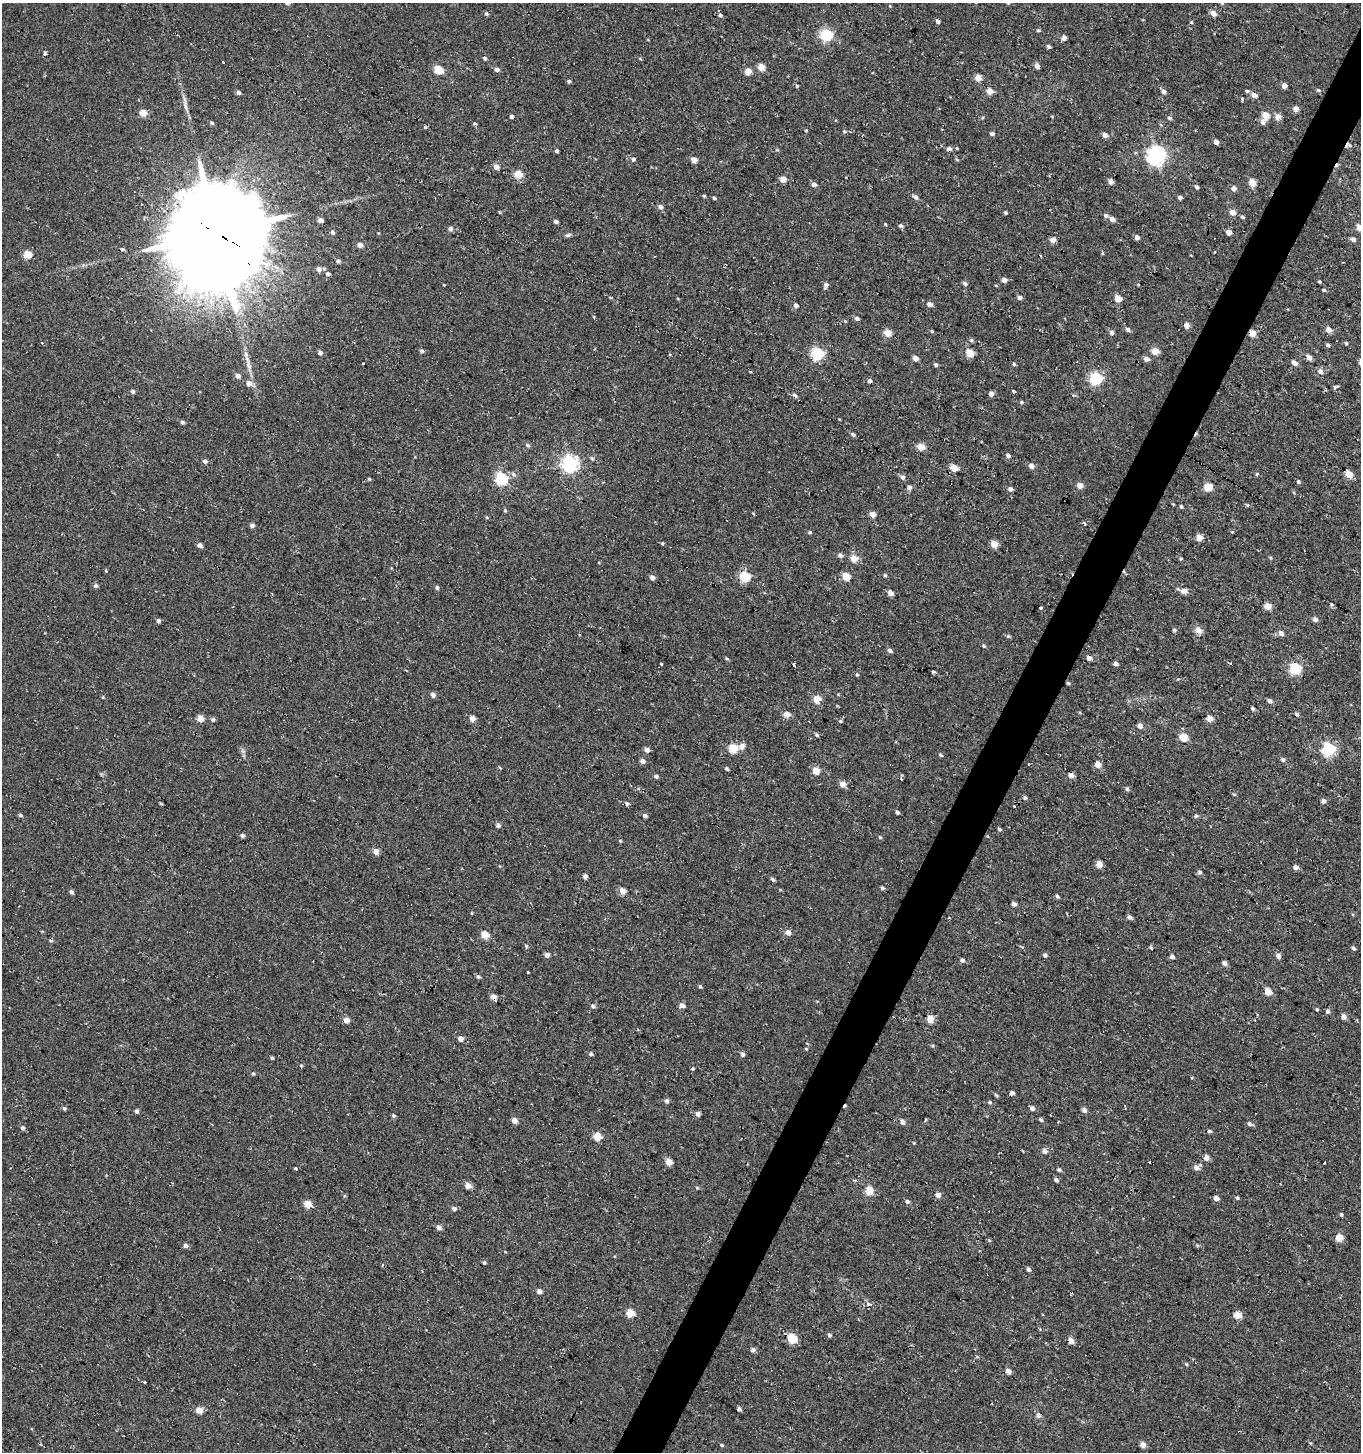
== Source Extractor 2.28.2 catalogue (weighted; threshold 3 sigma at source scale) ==
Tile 10 of 4 x 4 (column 2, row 3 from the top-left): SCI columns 1608-2966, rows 1457-2906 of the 5950 x 5842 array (HDU 1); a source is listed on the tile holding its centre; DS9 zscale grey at full resolution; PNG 1363 x 1454 px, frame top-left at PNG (2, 3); no overlay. Shown black and unused: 3% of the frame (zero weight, under 2 of 3 exposures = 3% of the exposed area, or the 3 px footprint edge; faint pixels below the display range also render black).
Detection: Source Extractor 2.28.2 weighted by HDU 2 'WHT'; one run over the whole footprint, this tile lists its part. Background 0.00441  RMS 0.005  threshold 0.0225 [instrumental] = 3 sigma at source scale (4.5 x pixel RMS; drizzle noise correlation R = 1.50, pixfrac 1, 0.0396/0.0396 arcsec/px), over >= 5 px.
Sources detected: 365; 28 cosmic-ray / hot-pixel residue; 2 long thin detections or spike segments (spike, bleed or trail) — not listed; the other 335 listed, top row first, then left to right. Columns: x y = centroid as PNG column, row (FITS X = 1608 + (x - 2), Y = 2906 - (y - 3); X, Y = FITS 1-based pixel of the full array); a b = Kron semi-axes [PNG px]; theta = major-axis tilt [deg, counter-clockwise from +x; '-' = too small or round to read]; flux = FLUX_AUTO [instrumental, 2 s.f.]
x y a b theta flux
1008 3 4 3 - 0.58
486 14 5 5 - 0.87
1213 14 5 4 - 4.5
720 15 5 4 - 0.86
1191 22 5 3 - 0.47
1038 30 5 4 - 0.71
826 35 6 5 - 59
1064 38 4 4 - 3
1049 46 4 3 - 1.2
45 53 4 3 - 1.1
485 58 4 4 - 1.1
640 58 5 3 - 0.44
223 62 3 3 - 4.6
1037 66 4 4 - 3.2
761 67 5 4 - 8.5
497 69 4 4 - 2.1
439 70 9 7 -36 8.3
748 72 5 4 - 7.8
978 78 4 4 - 6.9
569 81 4 4 - 0.92
797 86 4 3 - 0.53
1284 86 4 4 - 4.9
1318 90 6 5 - 0.8
990 91 4 4 - 7.3
1164 91 5 4 - 1.9
1247 91 5 4 - 0.75
239 93 4 3 - 1.8
1254 95 5 4 - 3.7
1242 99 3 3 - 6
1296 109 4 4 - 3.7
143 113 4 4 - 9.4
1265 115 5 4 - 9.8
511 116 4 3 - 38
1278 117 4 4 - 5.7
1169 118 6 5 - 0.95
1262 122 5 5 - 2.5
212 123 5 4 - 0.87
806 130 4 3 - 0.42
844 131 6 4 4 0.68
992 133 4 4 - 1.3
1105 135 5 4 - 2.8
1216 142 5 4 - 1.9
949 149 4 4 - 2.4
777 150 5 3 - 0.53
556 151 3 3 - 5.9
1156 156 7 7 - 230
633 159 5 4 - 1.1
694 160 4 4 - 4.4
957 160 5 3 - 0.48
496 167 5 5 - 3
518 174 5 5 - 11
783 179 4 4 - 6.3
1110 181 4 4 - 3.6
1252 182 5 4 - 9.8
814 184 4 4 - 2.8
1196 187 5 4 - 1.2
1234 188 4 4 - 3.5
704 196 4 4 - 0.57
915 197 6 5 - 1.7
1180 197 4 3 - 1.7
714 198 4 3 - 0.71
660 207 6 5 - 1.8
500 212 4 3 - 0.43
1232 212 4 4 - 5.1
1005 213 3 3 - 0.85
1106 216 7 5 -20 1.2
1242 217 5 4 - 0.8
1112 219 5 4 - 2.8
320 220 4 4 - 2.9
556 221 4 3 - 1.5
885 224 4 3 - 0.46
901 226 6 5 - 1
1360 228 5 4 - 6.4
450 229 5 5 - 1.6
332 232 5 4 - 1.2
1229 232 4 4 - 4.3
216 233 32 29 -83 10000
378 233 4 3 - 0.37
568 235 8 5 16 1
1137 237 5 4 - 1.8
1353 239 6 5 - 1.6
1053 240 4 4 - 3.9
360 245 5 4 - 3.8
122 249 4 4 - 0.84
27 254 5 5 - 13
338 261 5 4 - 1.3
319 269 6 6 - 2.1
328 274 5 5 - 1.6
1004 280 4 4 - 2.8
1320 281 3 3 - 0.56
965 283 5 5 - 1.2
444 285 3 3 - 0.36
826 285 5 4 - 2
1138 285 4 3 - 0.36
1324 290 5 3 - 0.77
1019 298 5 4 - 1.7
1118 298 5 4 - 9.6
930 304 5 4 - 3.2
796 305 4 4 - 1.9
857 318 5 4 - 1.2
1187 326 4 4 - 3.4
1128 330 4 4 - 1.7
1328 330 5 4 - 4.8
932 331 4 4 - 0.49
887 333 5 4 - 11
1112 333 5 4 - 1.7
1253 333 4 4 - 6.9
971 340 5 5 - 0.86
1346 343 4 4 - 0.61
1328 345 4 4 - 1.1
422 351 4 4 - 0.99
1155 351 5 4 - 11
320 353 5 4 - 1.6
970 353 5 4 - 16
817 354 6 5 - 64
915 358 4 4 - 3.8
1309 358 4 4 - 4.2
1146 359 5 4 - 2.7
1295 363 6 4 -36 2.8
1014 364 5 4 - 0.71
936 365 4 4 - 1.1
750 372 4 3 - 0.47
1321 372 6 5 - 2.6
238 376 5 5 - 2.3
1096 378 6 5 - 69
249 383 6 6 - 3.2
1336 387 4 3 - 6.4
132 391 4 4 - 1.6
1014 392 3 3 - 1.8
991 394 4 4 - 3.2
1021 402 5 4 - 0.66
183 422 4 4 - 1.3
853 434 5 4 - 1.1
527 445 6 5 - 0.77
921 447 5 4 - 9.1
1008 455 5 4 - 1.7
592 458 6 5 - 0.8
205 461 4 4 - 1.8
570 464 6 6 - 170
1031 466 5 4 - 3
954 468 5 4 - 10
513 474 8 6 -34 1.4
1257 474 5 4 - 0.57
1349 474 5 4 - 8.8
902 477 5 5 - 1.9
501 478 6 5 - 68
369 479 4 4 - 0.58
1298 481 5 4 - 0.78
1080 485 4 4 - 5.4
909 487 5 5 - 1.9
1208 487 5 5 - 15
1010 489 4 4 - 2
1181 507 4 4 - 0.78
505 510 4 4 - 0.56
872 514 4 4 - 4.6
487 517 5 4 - 0.59
252 525 4 4 - 1.9
810 532 5 4 - 0.69
1199 538 5 4 - 9.1
662 543 4 3 - 0.61
994 544 4 4 - 9.2
199 545 4 4 - 2.8
840 555 6 5 - 1.5
853 558 5 5 - 10
1270 558 5 4 - 0.54
1181 559 4 3 - 0.52
106 571 3 3 - 12
885 575 4 4 - 0.73
745 576 5 5 - 34
652 577 5 4 - 2.3
846 577 5 5 - 12
96 586 5 5 - 1.3
437 587 5 5 - 1
1184 591 5 5 - 4.5
890 593 4 4 - 4.3
1332 604 5 4 - 0.7
1268 606 5 4 - 8.2
1041 608 3 3 - 5.1
1315 619 4 4 - 2.7
158 621 4 4 - 1.4
1174 630 4 4 - 0.94
1198 630 5 4 - 6.8
1281 633 7 6 - 2.1
1008 636 5 5 - 0.79
984 646 4 4 - 0.69
890 650 5 4 - 1.9
726 658 6 3 -31 0.63
1089 658 5 4 - 2.3
1230 663 3 2 - 1
661 664 3 2 - 1.2
1116 664 4 4 - 2.1
1295 669 5 5 - 49
857 675 4 4 - 0.6
1068 683 5 4 - 0.65
433 695 5 4 - 2.3
103 697 4 4 - 0.48
817 699 5 4 - 12
1270 701 5 4 - 1.7
1252 708 4 3 - 1.1
787 714 5 5 - 5.5
1297 714 5 4 - 1
200 718 5 4 - 6.2
472 718 4 4 - 4.8
1209 718 4 4 - 6.2
213 719 5 4 - 1.3
840 721 5 4 - 0.74
1140 726 5 5 - 2.5
817 735 5 4 - 0.87
1184 738 5 5 - 16
742 746 6 5 - 4.1
733 748 5 5 - 18
1329 749 6 6 - 79
647 750 4 4 - 3.2
940 755 6 4 -40 0.73
1283 760 5 4 - 1.4
642 761 5 4 - 2.2
1098 765 5 4 - 6.7
727 769 4 4 - 0.84
816 770 5 4 - 8.9
1071 775 4 4 - 4.1
656 776 5 4 - 1.2
842 784 5 5 - 3.8
1127 789 5 4 - 1
1025 798 4 4 - 1.3
1323 801 5 4 - 2.2
627 803 6 4 -44 0.99
897 812 4 3 - 2.2
20 815 5 4 - 0.81
645 816 5 4 - 1.2
1196 816 6 5 - 0.69
498 825 4 4 - 1.6
999 829 4 4 - 0.75
242 835 4 4 - 1.4
880 837 4 4 - 0.63
620 841 4 4 - 0.49
376 851 5 4 - 4.8
1099 864 5 4 - 7.4
1296 867 4 4 - 2.7
1200 872 6 5 - 1
585 876 4 4 - 2.7
773 879 4 4 - 1.3
882 888 5 4 - 0.81
622 891 4 4 - 5.7
71 892 5 4 - 1.3
1057 896 5 4 - 0.88
1014 904 4 4 - 2.1
472 913 4 3 - 0.36
1129 917 4 4 - 2
949 918 3 3 - 0.61
788 932 5 5 - 3.6
484 935 5 4 - 9.8
526 946 5 4 - 0.62
1353 948 5 4 - 1.1
547 955 5 5 - 2.2
1045 955 4 4 - 1.4
1279 956 5 4 - 2.3
1172 957 5 4 - 1.7
962 960 4 4 - 1.6
1224 963 4 4 - 2.2
528 972 3 3 - 1.2
478 977 5 4 - 1.1
700 986 5 3 - 0.67
1268 991 5 4 - 11
493 997 4 4 - 3.8
682 1005 5 5 - 2.6
593 1006 6 5 - 1
1317 1009 5 4 - 0.54
1328 1011 5 4 - 1.2
1344 1017 4 4 - 3.5
930 1019 5 4 - 10
346 1020 5 5 - 4.5
461 1039 4 4 - 4.1
591 1054 5 4 - 0.91
742 1054 5 4 - 1.3
272 1058 4 4 - 0.62
301 1065 5 4 - 0.66
693 1068 3 3 - 1.8
253 1074 5 4 - 0.65
1012 1093 4 4 - 1.5
996 1095 5 4 - 0.68
667 1101 5 4 - 1.5
990 1102 5 4 - 0.82
64 1108 5 4 - 1.1
1032 1108 5 4 - 1.8
1084 1110 5 5 - 1.7
137 1111 5 4 - 1.4
698 1114 4 4 - 2.5
393 1115 5 4 - 0.92
1041 1120 5 4 - 0.76
514 1121 4 4 - 4.1
903 1122 5 4 - 2.2
1249 1124 6 5 - 1.6
23 1128 5 4 - 1.2
1209 1131 4 4 - 0.97
597 1137 5 5 - 13
914 1143 4 3 - 0.41
1045 1151 5 5 - 2.5
1206 1158 5 4 - 3.6
668 1162 4 4 - 7.4
1324 1163 3 2 - 1.4
1197 1167 6 5 - 2.8
295 1169 3 3 - 4.5
1059 1170 5 4 - 0.95
1056 1180 5 4 - 1.3
468 1186 5 5 - 4.1
697 1188 5 4 - 0.56
869 1191 5 5 - 11
938 1195 4 4 - 3.4
1216 1198 5 4 - 3
1237 1198 4 4 - 0.7
907 1202 5 5 - 1.2
308 1204 5 5 - 9.9
454 1209 5 4 - 1.5
1341 1214 4 3 - 0.71
439 1227 5 5 - 2.3
1339 1238 5 5 - 10
989 1240 5 3 - 0.49
185 1246 5 5 - 1.8
484 1263 4 4 - 0.67
1028 1269 4 4 - 1.4
539 1291 4 4 - 3.1
868 1304 3 3 - 4.7
630 1313 5 5 - 12
1238 1315 5 4 - 9.9
829 1335 5 5 - 0.93
792 1339 6 5 - 24
1070 1341 4 4 - 5.7
753 1350 5 5 - 1.7
1187 1364 5 4 - 0.67
1009 1371 4 4 - 3.6
145 1382 3 3 - 7.3
199 1410 5 5 - 5.6
1038 1416 10 4 -63 1.4
722 1445 5 4 - 0.57
1143 1445 4 4 - 4.1
Overlapping masked pixels (flux is a lower limit): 6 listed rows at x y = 949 149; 216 233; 1253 333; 1089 658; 493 997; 1070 1341
Isophote crosses this tile's border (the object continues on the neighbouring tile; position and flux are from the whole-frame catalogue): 2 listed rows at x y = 1008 3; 1360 228